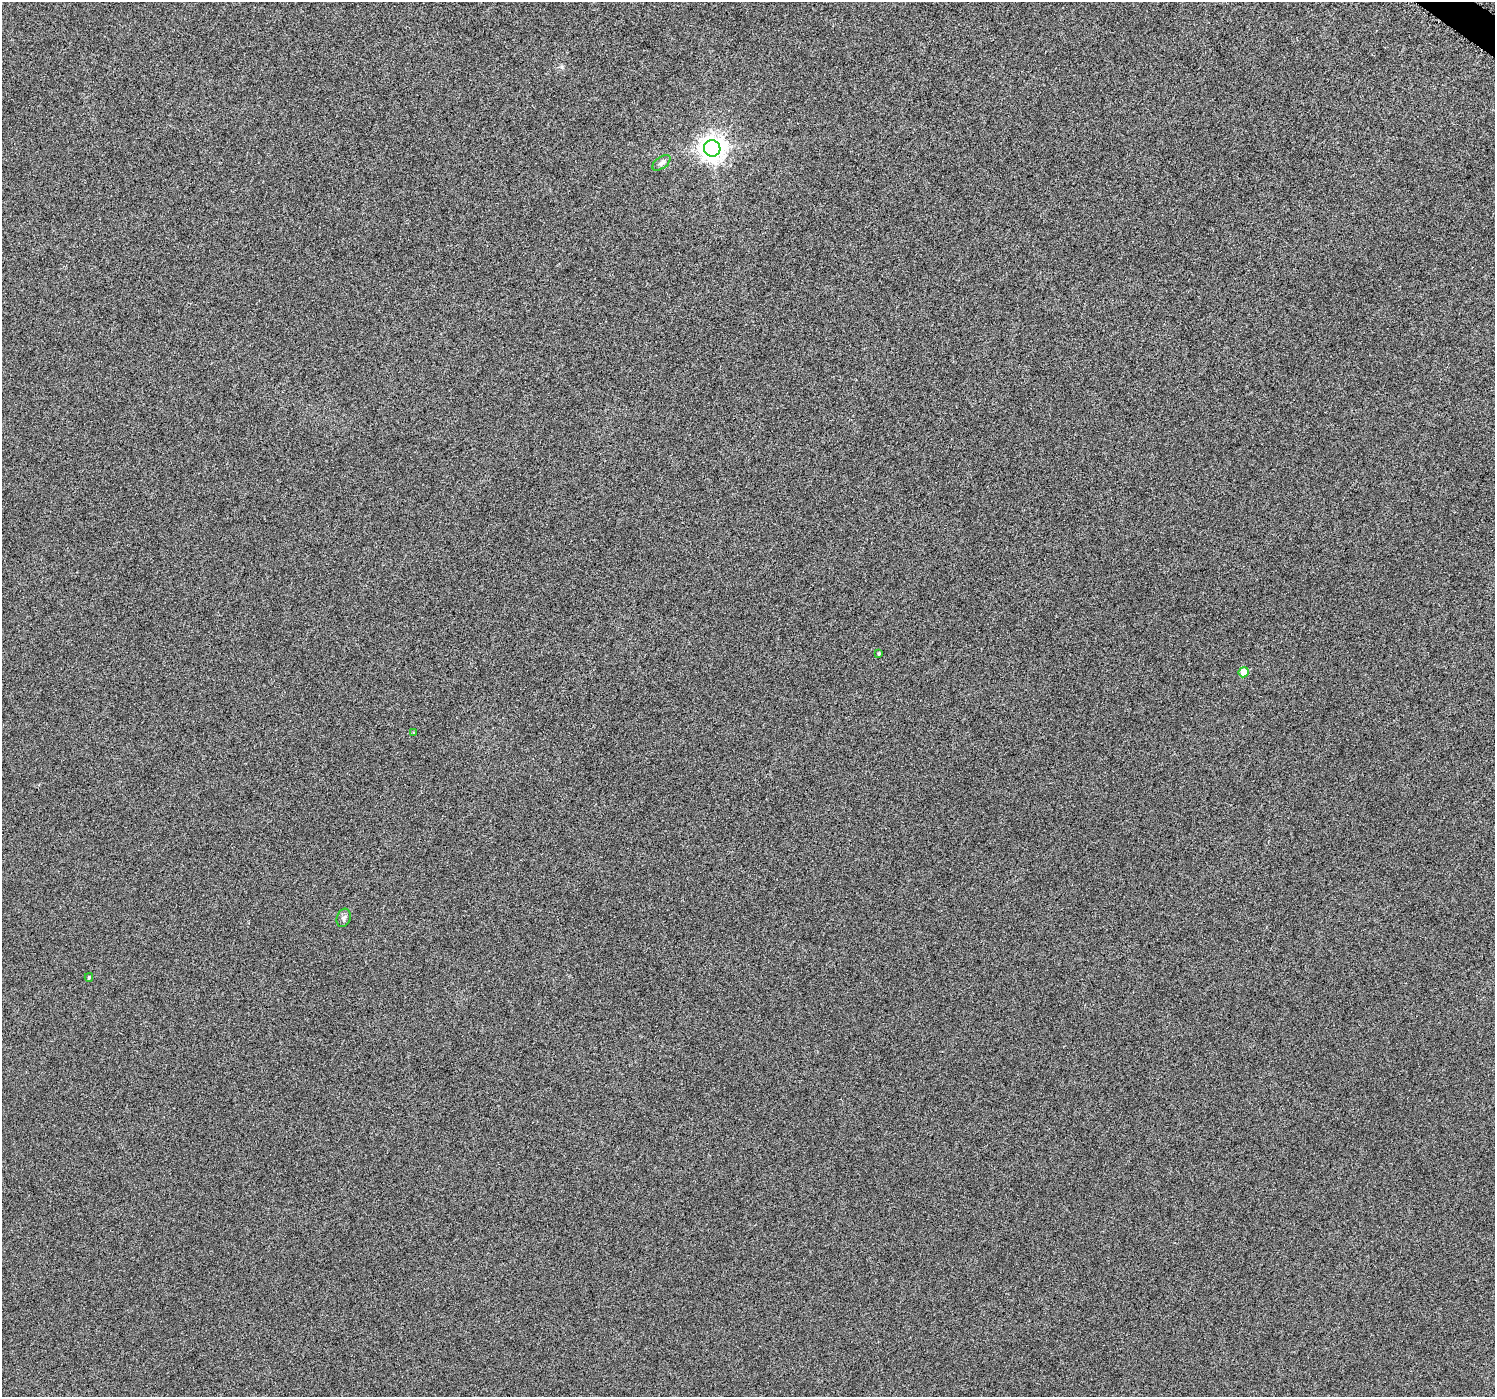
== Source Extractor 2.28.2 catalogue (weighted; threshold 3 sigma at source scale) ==
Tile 10 of 4 x 4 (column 2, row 3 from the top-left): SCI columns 1504-2996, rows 1652-3046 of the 5985 x 6026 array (HDU 1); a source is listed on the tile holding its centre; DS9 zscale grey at full resolution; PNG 1497 x 1399 px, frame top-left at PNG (2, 2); each listed source drawn as its Kron ellipse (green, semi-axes under 4 px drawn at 4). Shown black and unused: <1% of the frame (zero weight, under 3 of 6 exposures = <1% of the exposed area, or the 3 px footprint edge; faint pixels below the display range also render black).
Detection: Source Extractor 2.28.2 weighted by HDU 2 'WHT'; one run over the whole footprint, this tile lists its part. Background 0.00113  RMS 0.0038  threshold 0.0154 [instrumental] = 3 sigma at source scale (4.09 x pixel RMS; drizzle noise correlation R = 1.36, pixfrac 0.8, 0.0396/0.0396 arcsec/px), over >= 5 px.
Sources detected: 7; all 7 listed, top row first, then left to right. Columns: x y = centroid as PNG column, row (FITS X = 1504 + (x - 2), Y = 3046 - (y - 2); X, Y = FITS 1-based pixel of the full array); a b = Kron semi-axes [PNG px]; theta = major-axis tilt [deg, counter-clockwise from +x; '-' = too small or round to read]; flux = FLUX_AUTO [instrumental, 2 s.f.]
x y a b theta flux
712 148 8 8 - 320
661 163 10 5 36 1.1
879 654 3 3 - 0.37
1244 672 5 5 - 5.6
413 733 4 3 - 0.29
344 918 9 7 70 1.1
89 977 4 3 - 0.38